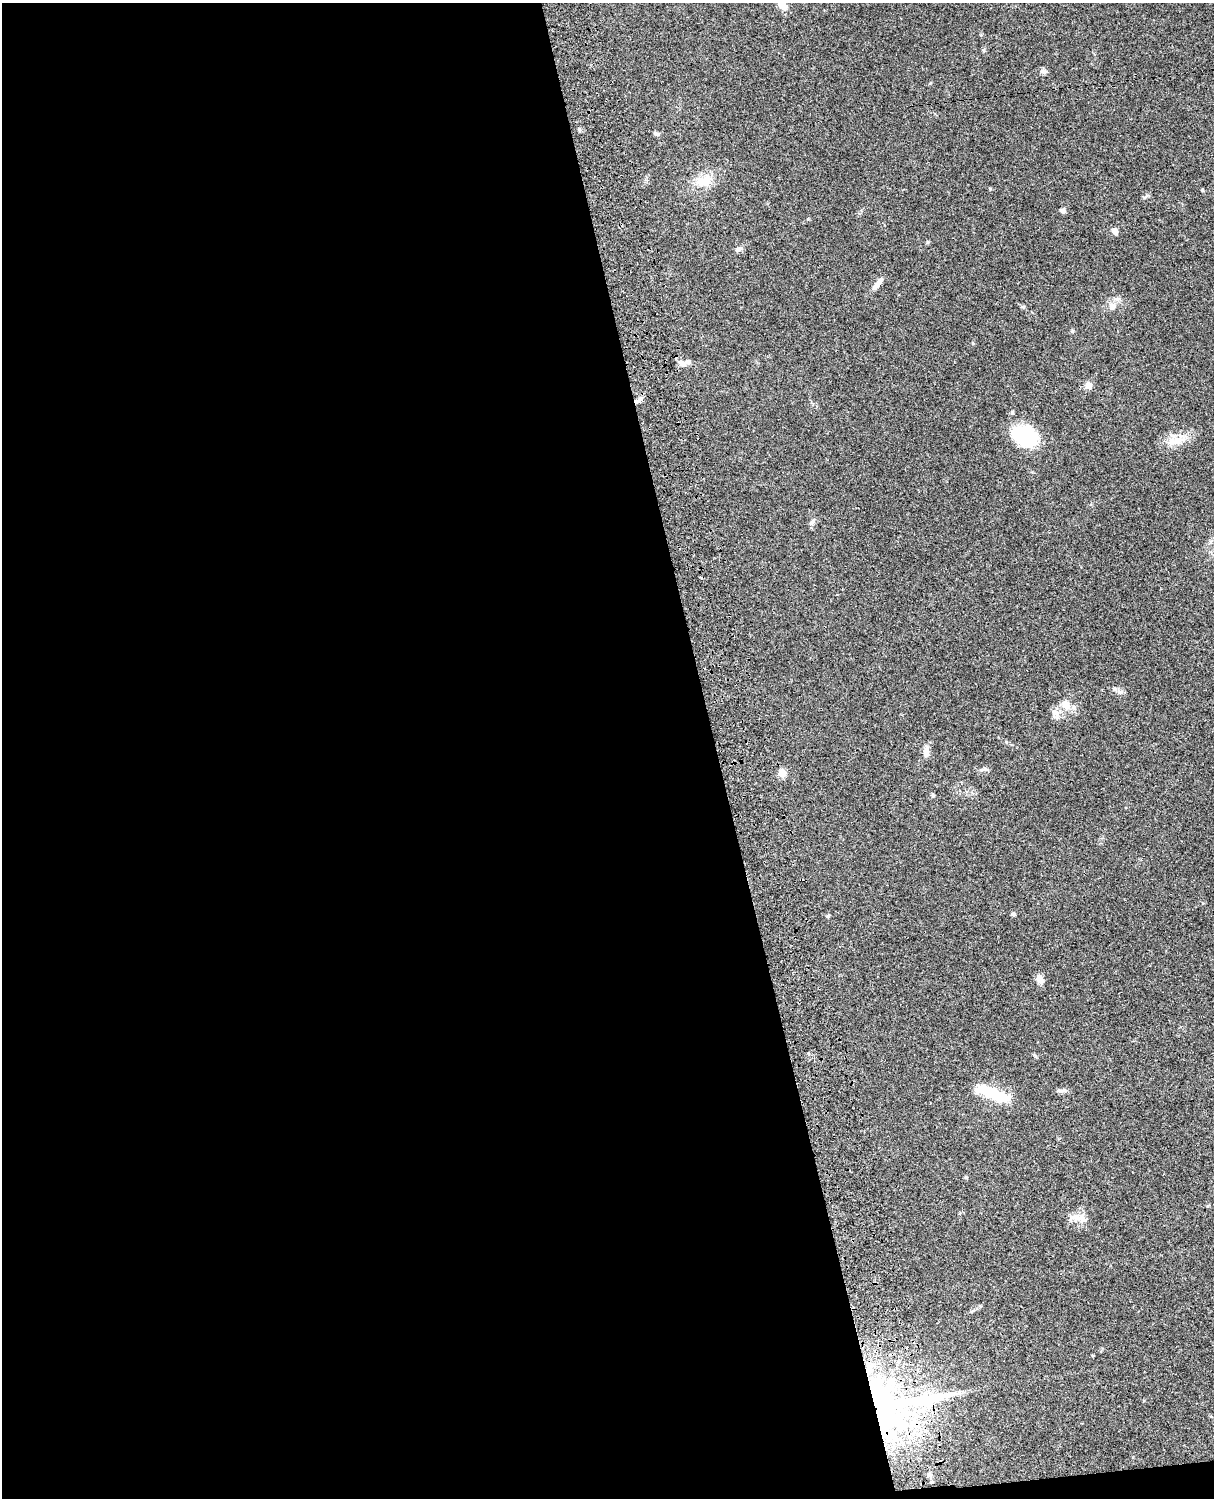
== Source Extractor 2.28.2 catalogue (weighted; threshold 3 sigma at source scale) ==
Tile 9 of 4 x 3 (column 1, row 3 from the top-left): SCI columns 122-1333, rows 278-1773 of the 5088 x 4928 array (HDU 1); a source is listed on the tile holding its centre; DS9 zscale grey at full resolution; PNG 1216 x 1500 px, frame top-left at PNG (2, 3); no overlay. Shown black and unused: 59% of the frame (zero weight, under 3 of 4 exposures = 6% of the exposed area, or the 3 px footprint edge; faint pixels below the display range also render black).
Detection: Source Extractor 2.28.2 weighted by HDU 2 'WHT'; one run over the whole footprint, this tile lists its part. Background 0.0753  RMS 0.0058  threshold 0.026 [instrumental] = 3 sigma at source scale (4.5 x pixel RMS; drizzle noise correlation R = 1.50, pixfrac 1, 0.05/0.05 arcsec/px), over >= 5 px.
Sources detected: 42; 1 inside a brighter object's white glare — not listed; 3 inside a brighter listed object's ellipse — not listed separately; the other 38 listed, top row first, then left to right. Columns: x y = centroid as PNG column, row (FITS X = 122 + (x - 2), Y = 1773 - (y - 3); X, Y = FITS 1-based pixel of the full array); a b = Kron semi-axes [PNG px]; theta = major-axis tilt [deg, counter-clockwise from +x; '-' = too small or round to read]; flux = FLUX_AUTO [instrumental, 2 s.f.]
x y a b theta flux
783 5 13 8 -56 6.7
984 50 6 5 - 0.78
1043 71 8 6 -19 2.1
579 129 5 5 - 0.76
657 134 10 5 -8 1.2
703 181 24 16 21 11
990 189 4 4 - 0.55
1203 190 5 3 - 0.54
1063 210 6 6 - 1.6
1115 231 6 5 - 3
739 249 11 6 25 1.8
877 284 19 6 51 3.5
1112 306 9 8 - 4
1023 307 5 5 - 0.86
1072 331 5 5 - 0.72
682 364 10 7 -33 3.2
1088 386 7 7 - 3.3
639 400 12 6 33 2.3
1012 413 5 4 - 1.1
1025 436 25 17 -26 41
1175 441 25 10 8 8.5
812 523 9 6 45 1.7
1120 692 9 6 2 1.9
1066 705 15 9 -46 4.8
1055 713 12 10 74 3.7
926 752 13 7 89 3.9
984 769 12 5 3 1.7
782 773 5 5 - 17
1013 914 6 5 - 1
828 916 6 4 43 0.62
1040 979 11 7 -48 3.9
1064 1090 10 6 -6 2
992 1093 38 11 -21 23
966 1177 5 4 - 0.68
1077 1218 22 10 10 6.1
1092 1355 3 3 - 0.51
875 1403 93 31 1 360
929 1475 6 5 - 1.2
Overlapping masked pixels (flux is a lower limit): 2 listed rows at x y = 639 400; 875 1403
Isophote crosses this tile's border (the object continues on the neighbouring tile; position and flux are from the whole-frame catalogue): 1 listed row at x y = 783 5
Unlisted compact peaks at least as high as the median listed source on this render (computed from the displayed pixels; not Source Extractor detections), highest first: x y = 928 242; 933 795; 1035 1056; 1144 197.